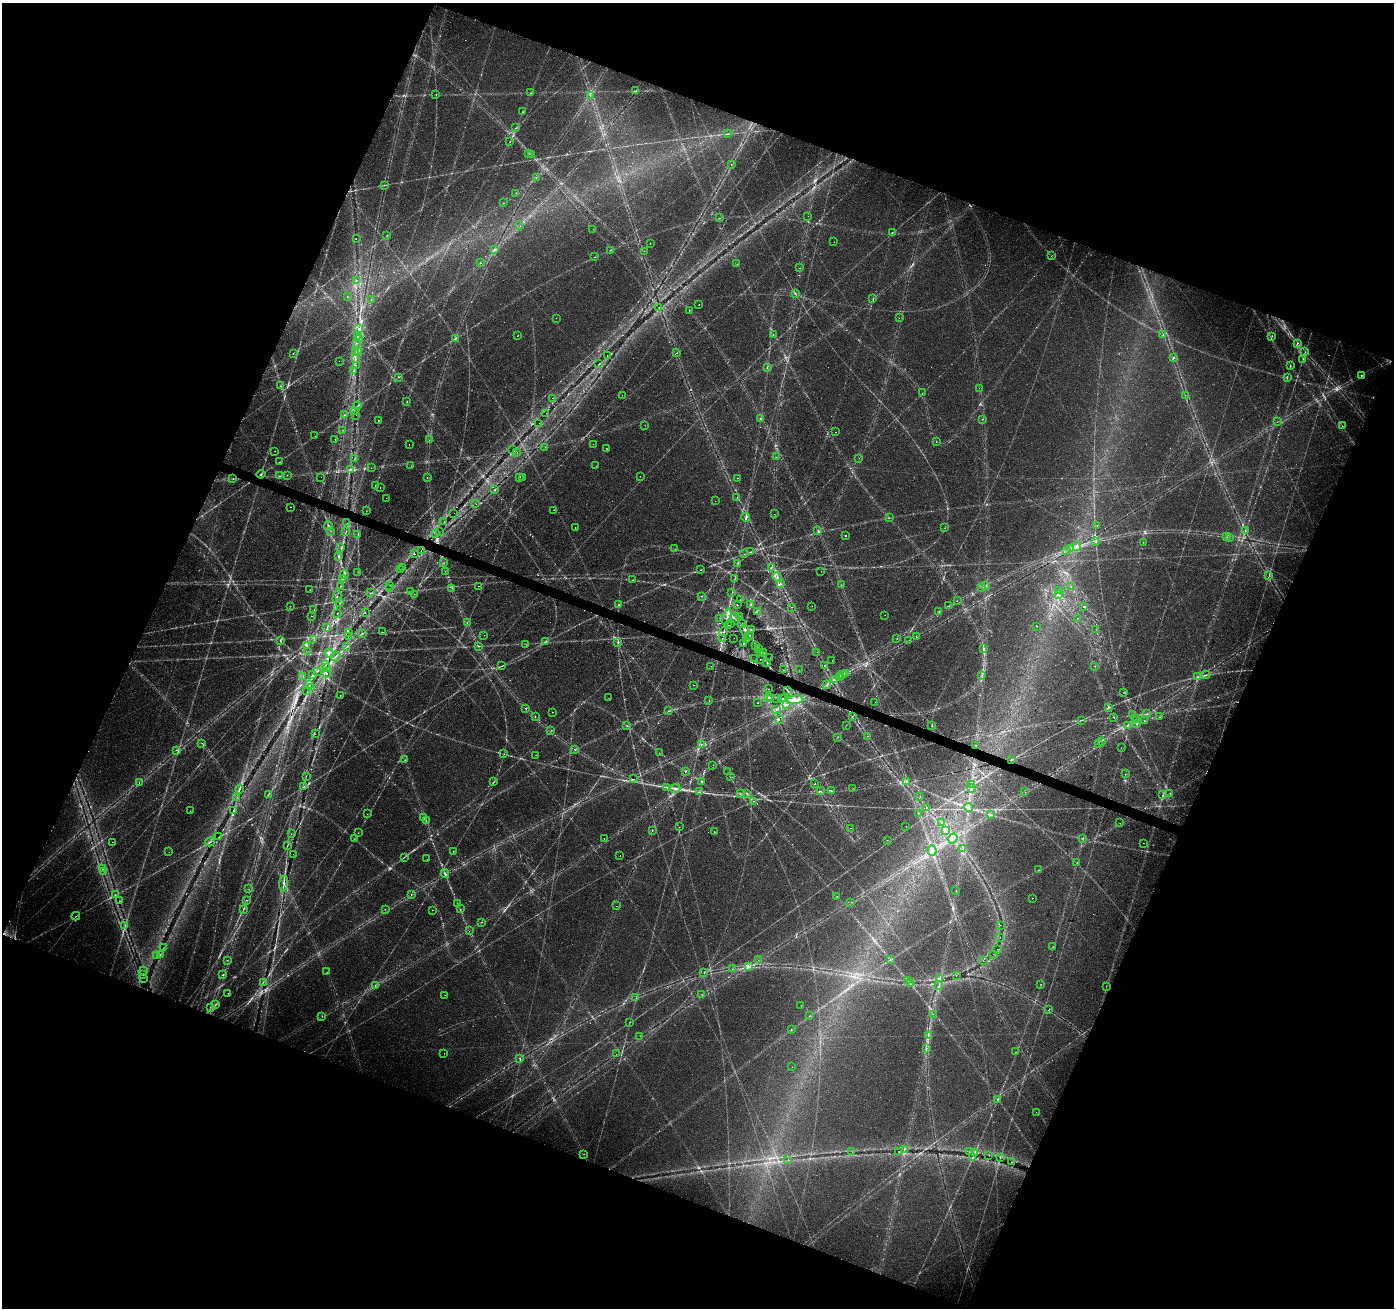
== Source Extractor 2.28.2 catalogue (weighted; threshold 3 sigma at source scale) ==
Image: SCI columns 1-5566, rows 208-5428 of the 5572 x 5702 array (HDU 1 of 3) = the unmasked area's bounding box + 8 px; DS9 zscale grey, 4 x 4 block average (1 PNG px = mean of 4 x 4 image px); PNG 1396 x 1310 px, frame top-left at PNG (2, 3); each listed source drawn as its Kron ellipse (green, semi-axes under 4 px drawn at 4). Shown black and unused: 42% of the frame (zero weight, under 2 of 3 exposures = <1% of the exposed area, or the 3 px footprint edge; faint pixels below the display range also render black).
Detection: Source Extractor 2.28.2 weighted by HDU 2 'WHT'. Background 0.0334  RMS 0.0037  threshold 0.0165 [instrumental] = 3 sigma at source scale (4.5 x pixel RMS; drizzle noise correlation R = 1.50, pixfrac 1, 0.0396/0.0396 arcsec/px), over >= 5 px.
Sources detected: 585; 45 too faint to see at this stretch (4 x 4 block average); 17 cosmic-ray / hot-pixel residue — neither listed nor drawn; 10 coinciding with a brighter row at this scale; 16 inside a brighter listed object's ellipse — not listed separately; the other 497 listed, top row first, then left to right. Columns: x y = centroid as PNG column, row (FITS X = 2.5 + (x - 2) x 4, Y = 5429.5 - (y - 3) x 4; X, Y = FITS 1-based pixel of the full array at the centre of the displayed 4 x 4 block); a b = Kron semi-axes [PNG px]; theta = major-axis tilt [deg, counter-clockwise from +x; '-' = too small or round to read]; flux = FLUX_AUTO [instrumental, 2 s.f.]
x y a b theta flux
635 91 3 2 - 2.1
530 93 2 2 - 1.1
436 95 2 2 - 0.9
590 95 2 2 - 1.1
523 112 2 2 - 0.9
516 128 2 2 - 0.73
727 134 3 2 - 1.2
510 142 2 2 - 0.82
528 154 2 2 - 1.1
531 154 2 2 - 1.9
731 164 2 2 - 0.82
536 177 2 2 - 0.82
384 185 2 2 - 0.83
516 193 2 2 - 0.89
503 203 2 2 - 0.59
808 216 2 2 - 0.38
719 218 2 2 - 0.93
520 226 2 2 - 0.48
593 229 2 2 - 0.98
892 233 2 2 - 1.2
387 235 2 2 - 1
356 239 2 2 - 8.3
834 242 2 2 - 0.34
650 243 2 2 - 1
494 249 2 2 - 0.73
610 250 2 2 - 0.76
644 251 2 2 - 0.7
1051 256 2 2 - 0.55
595 257 2 2 - 0.94
481 263 2 2 - 0.87
737 264 2 2 - 0.49
800 268 2 2 - 0.44
356 280 2 2 - 1.1
795 294 2 2 - 1.4
347 297 2 2 - 0.36
371 299 2 2 - 0.72
873 299 2 2 - 0.87
699 305 2 2 - 1.3
659 308 2 2 - 0.79
689 310 2 2 - 0.74
556 318 2 2 - 0.76
899 318 2 2 - 0.72
358 329 2 2 - 2
518 335 2 2 - 0.75
773 335 2 2 - 1.1
1163 335 2 2 - 1
1272 336 3 2 - 1.1
358 337 2 2 - 5.8
455 338 3 2 - 1.8
359 339 3 2 - 1.2
356 343 2 2 - 1.4
1297 343 2 2 - 2
358 351 3 2 - 1.6
1305 352 2 2 - 0.66
293 353 2 2 - 1
356 353 4 2 - 2.1
677 353 2 2 - 0.78
607 355 2 2 - 0.51
1173 358 2 2 - 5.7
356 359 2 2 - 0.83
1303 359 2 2 - 0.9
339 361 2 2 - 0.29
599 364 2 2 - 0.55
356 365 2 2 - 0.69
1290 366 2 2 - 1.5
767 367 2 2 - 1.6
353 371 2 2 - 1.1
1361 375 2 2 - 1.9
399 377 2 2 - 1
1287 378 2 2 - 0.83
281 386 2 2 - 1.5
979 388 2 2 - 0.49
922 393 2 2 - 0.45
622 395 2 2 - 0.46
1185 395 2 2 - 0.62
552 398 2 2 - 0.73
407 401 2 2 - 0.9
357 406 4 2 - 1.9
355 410 2 2 - 0.6
546 413 2 2 - 4.6
345 415 2 2 - 0.77
356 415 2 2 - 1.2
760 418 3 2 - 1.5
982 419 2 2 - 1.1
378 421 2 2 - 3.2
1277 422 2 2 - 0.52
539 423 2 2 - 0.43
645 425 2 2 - 1.1
1342 426 2 2 - 0.91
343 430 2 2 - 1.7
835 432 2 2 - 1.7
315 436 2 2 - 0.34
335 440 2 2 - 0.54
429 440 2 2 - 0.53
936 442 2 2 - 0.47
593 444 2 2 - 0.34
409 445 2 2 - 0.78
545 447 2 2 - 0.68
606 448 2 2 - 0.52
513 450 2 2 - 0.55
275 451 2 2 - 1.1
517 452 2 2 - 0.4
776 457 2 2 - 0.75
354 458 2 2 - 0.67
859 458 2 2 - 0.41
280 462 2 2 - 1.9
411 466 2 2 - 0.71
596 466 2 2 - 0.41
371 468 2 2 - 0.43
350 469 2 2 - 1.1
261 474 4 2 - 2.3
287 475 2 2 - 0.36
279 476 2 2 - 1
640 476 2 2 - 0.61
321 477 2 2 - 0.8
427 477 2 2 - 0.98
520 477 3 2 - 1.1
522 477 2 2 - 1.4
737 478 2 2 - 1.3
233 479 2 2 - 1.3
375 486 2 2 - 0.74
380 488 2 2 - 1.4
495 489 2 2 - 0.9
737 497 2 2 - 1.5
386 498 2 2 - 0.36
715 501 2 2 - 0.3
476 504 2 2 - 0.52
291 507 2 2 - 1.8
554 510 2 2 - 1.1
366 511 2 2 - 0.54
454 513 2 2 - 0.53
774 514 2 2 - 0.65
746 518 4 2 - 3.3
889 518 2 2 - 0.57
444 522 2 2 - 0.76
347 523 2 2 - 1.3
328 526 4 2 - 4.6
1097 526 2 2 - 1.1
575 528 2 2 - 0.8
945 528 2 2 - 0.52
818 530 2 2 - 2
330 531 2 2 - 0.62
439 531 2 2 - 0.41
1245 531 3 2 - 1.1
346 532 2 2 - 1.1
435 534 2 2 - 2.8
358 535 4 2 - 1.5
845 536 2 2 - 22
1227 537 2 2 - 0.91
1230 537 2 2 - 0.72
1096 542 2 2 - 0.86
1143 542 2 2 - 0.52
1077 547 4 2 - 3.1
341 548 2 2 - 1.2
675 549 2 2 - 0.55
1071 549 3 2 - 3.6
421 551 2 2 - 0.72
1067 551 2 2 - 0.92
750 552 3 2 - 1.5
414 554 2 2 - 1.5
744 554 2 2 - 0.55
338 557 3 2 - 1.8
443 563 2 2 - 0.83
738 564 3 2 - 1.2
403 567 2 2 - 0.43
771 568 4 2 - 1.5
400 569 2 2 - 0.49
700 570 2 2 - 0.82
445 571 2 2 - 0.36
821 571 2 2 - 0.57
358 572 2 2 - 0.54
344 574 4 2 - 3
1269 575 4 2 - 1.4
777 577 5 2 - 3.9
343 578 3 2 - 1.9
735 578 2 2 - 0.74
633 580 2 2 - 0.92
780 584 2 2 - 1.4
841 585 2 2 - 0.47
986 585 2 2 - 2
390 586 2 2 - 1.4
479 586 2 2 - 0.78
340 587 2 2 - 0.6
982 587 2 2 - 1.2
1071 587 2 2 - 0.58
389 588 2 2 - 1.1
452 588 2 2 - 1.3
310 590 2 2 - 1.5
411 591 3 2 - 0.98
1060 591 2 2 - 9.3
732 592 2 2 - 0.7
370 593 2 2 - 0.78
414 594 2 2 - 0.42
1058 595 2 2 - 1.8
701 596 3 2 - 1.1
337 597 6 2 77 3.8
740 600 2 2 - 0.61
957 601 2 2 - 0.57
339 602 2 2 - 0.65
751 604 2 2 - 0.77
619 605 2 2 - 1.1
737 605 3 2 - 1.1
290 606 2 2 - 0.8
812 606 2 2 - 1.4
949 606 2 2 - 0.81
792 607 2 2 - 1.5
1084 607 2 2 - 1.3
314 610 2 2 - 0.74
757 611 2 2 - 0.55
939 612 2 2 - 2.7
337 613 2 2 - 0.89
365 613 2 2 - 0.96
885 615 2 2 - 0.63
312 616 2 2 - 0.5
739 616 2 2 - 0.68
727 617 8 2 73 5.8
719 618 2 2 - 1.3
735 619 6 2 -53 3.9
1077 619 2 2 - 0.61
467 623 2 2 - 0.79
731 623 2 2 - 5.7
742 623 2 2 - 0.39
728 625 2 2 - 1.2
1036 626 2 2 - 0.46
327 628 2 2 - 1.4
751 629 2 2 - 0.77
1096 629 2 2 - 0.7
745 630 6 2 -77 5.1
382 632 2 2 - 4.1
724 632 4 2 - 2.3
348 633 2 2 - 0.76
362 634 3 2 - 1.1
484 635 2 2 - 0.43
749 635 2 2 - 2.1
348 637 2 2 - 0.44
916 637 2 2 - 1.4
722 638 2 2 - 0.73
734 638 2 2 - 0.92
897 638 2 2 - 0.52
314 640 2 2 - 0.87
747 640 2 2 - 0.85
909 640 2 2 - 0.41
281 641 3 2 - 1.7
546 641 2 2 - 0.97
618 642 3 2 - 1.7
743 644 2 2 - 1.4
307 645 3 2 - 2.4
526 645 2 2 - 0.61
755 645 2 2 - 1.2
478 646 2 2 - 1
347 647 2 2 - 0.81
758 648 2 2 - 0.96
983 648 2 2 - 1.7
308 651 2 2 - 0.31
764 652 2 2 - 0.73
817 652 2 2 - 1.7
329 653 4 3 - 4.5
761 653 2 2 - 1.9
335 656 5 2 - 2.7
770 658 2 2 - 0.65
755 659 2 2 - 0.4
760 659 2 2 - 2.3
832 660 2 2 - 0.37
767 662 2 2 - 3.7
325 665 2 2 - 0.68
501 666 3 2 - 1.2
711 666 2 2 - 0.7
824 666 2 2 - 1.9
1095 666 2 2 - 0.68
326 667 3 2 - 1.1
783 670 2 2 - 0.85
799 670 2 2 - 0.42
317 672 3 2 - 1.2
846 673 2 2 - 0.77
326 674 2 2 - 3.4
312 675 2 2 - 1.7
843 675 2 2 - 1.2
1205 675 4 2 - 2.4
841 676 2 2 - 1.8
982 676 2 2 - 1.8
303 677 2 2 - 0.85
839 677 2 2 - 1.2
1198 677 2 2 - 1.7
835 680 3 2 - 4.7
309 684 3 2 - 3.1
694 685 2 2 - 0.59
827 685 3 2 - 1.7
312 688 2 2 - 0.65
768 689 2 2 - 0.41
787 690 2 2 - 0.97
307 692 2 2 - 1.1
1124 692 2 2 - 0.8
340 695 2 2 - 1.2
769 697 3 2 - 2
609 698 2 2 - 0.32
777 698 2 2 - 1.1
781 698 2 2 - 1.4
784 698 2 2 - 1
771 699 2 2 - 0.41
795 700 8 4 5 20
709 701 2 2 - 0.59
875 702 2 2 - 0.68
758 703 2 2 - 1.3
786 705 2 2 - 1.8
1109 707 3 2 - 2
526 708 2 2 - 2
776 709 2 2 - 0.96
668 711 2 2 - 0.67
553 712 2 2 - 0.88
1146 714 3 2 - 1.2
1133 715 2 2 - 0.96
852 716 2 2 - 0.68
535 717 2 2 - 0.59
1114 717 2 2 - 0.87
1159 717 2 2 - 0.68
779 719 2 2 - 0.68
1136 719 2 2 - 1.2
1081 720 3 2 - 1.3
1144 721 2 2 - 0.92
1137 723 2 2 - 1.2
846 725 2 2 - 0.57
1127 725 2 2 - 0.84
627 726 3 2 - 1.1
932 726 2 2 - 0.77
551 730 2 2 - 0.86
315 734 2 2 - 0.47
867 736 2 2 - 0.64
838 737 2 2 - 1
1102 742 3 2 - 9.4
202 743 2 2 - 0.65
1098 743 2 2 - 0.51
701 744 2 2 - 1.5
975 745 2 2 - 0.74
1121 748 2 2 - 0.49
575 749 2 2 - 1.4
177 750 2 2 - 1
659 753 2 2 - 0.42
504 754 2 2 - 0.73
536 755 2 2 - 0.61
1011 759 3 2 - 1.9
405 760 2 2 - 0.69
713 765 2 2 - 0.4
685 771 2 2 - 1.2
728 772 2 2 - 0.56
1125 774 2 2 - 0.79
306 776 2 2 - 0.55
730 777 2 2 - 0.66
633 779 2 2 - 1.5
701 781 3 2 - 1.9
494 782 3 2 - 1.1
906 782 2 2 - 1.5
139 783 2 2 - 0.6
814 784 2 2 - 1.9
972 785 2 2 - 1
304 787 3 2 - 1.1
667 787 2 2 - 0.88
675 788 5 2 - 4.2
853 788 2 2 - 0.31
971 788 2 2 - 1.2
240 789 4 2 - 2.3
820 791 2 2 - 1.1
831 791 2 2 - 1.7
699 792 3 2 - 1.8
1025 792 2 2 - 0.97
1170 793 2 2 - 0.62
740 794 2 2 - 1
747 794 3 2 - 2.5
268 795 3 2 - 1
1163 795 3 2 - 1.2
920 796 2 2 - 0.66
237 797 2 2 - 1.2
753 801 2 2 - 0.87
968 807 5 2 - 4.1
927 808 2 2 - 1.3
190 811 2 2 - 0.57
234 811 2 2 - 1.2
918 813 2 2 - 0.64
367 814 2 2 - 0.77
990 815 4 2 - 2.3
424 818 2 2 - 1
426 821 2 2 - 0.77
942 823 2 2 - 0.59
1120 823 2 2 - 0.94
679 827 2 2 - 0.48
906 827 2 2 - 0.59
851 828 2 2 - 0.89
652 830 2 2 - 1.6
946 831 2 2 - 1
714 832 2 2 - 2.6
358 833 2 2 - 0.49
291 834 2 2 - 0.67
219 837 2 2 - 0.86
953 838 5 2 - 5.2
1083 838 2 2 - 1.1
354 839 2 2 - 0.64
604 839 2 2 - 1
887 840 2 2 - 0.33
112 842 2 2 - 0.63
210 842 5 2 - 2.7
1143 843 2 2 - 1.4
287 846 2 2 - 0.91
963 849 3 2 - 3
453 851 2 2 - 0.88
932 851 5 3 - 7.3
169 852 2 2 - 0.37
293 854 2 2 - 0.33
620 856 2 2 - 1.7
404 857 2 2 - 1.2
427 859 2 2 - 1.1
1077 863 2 2 - 0.85
102 869 2 2 - 0.74
1039 870 2 2 - 0.75
103 871 2 2 - 0.79
445 874 4 2 - 3.8
284 884 8 2 85 6.2
249 889 2 2 - 0.44
956 891 2 2 - 1.4
411 894 2 2 - 3.2
115 895 2 2 - 1.1
837 897 2 2 - 1.1
1032 898 2 2 - 9.1
246 900 2 2 - 0.89
119 901 2 2 - 0.59
851 902 2 2 - 0.65
457 903 2 2 - 0.72
616 906 2 2 - 0.81
243 909 3 2 - 1.4
385 909 2 2 - 0.58
460 909 2 2 - 0.63
432 910 2 2 - 1.2
76 916 4 2 - 1
481 922 2 2 - 0.82
125 925 3 2 - 1.2
1000 925 2 2 - 0.39
469 931 2 2 - 0.28
1000 938 2 2 - 0.35
1053 946 2 2 - 0.61
163 948 2 2 - 0.67
997 949 2 2 - 0.73
160 954 2 2 - 0.64
993 954 2 2 - 0.38
157 955 2 2 - 1.8
227 960 2 2 - 1.9
758 960 2 2 - 0.91
890 960 2 2 - 0.78
983 961 2 2 - 1.2
748 966 2 2 - 4.4
732 969 2 2 - 0.6
143 971 2 2 - 0.59
327 972 2 2 - 0.35
704 973 2 2 - 0.45
143 975 2 2 - 0.54
223 975 2 2 - 1.1
956 975 2 2 - 1
144 978 2 2 - 0.4
940 979 2 2 - 2.1
908 981 2 2 - 1.5
263 982 2 2 - 1.1
911 984 2 2 - 1.4
1041 984 2 2 - 0.59
939 985 2 2 - 0.95
375 986 2 2 - 1
1106 986 2 2 - 0.49
228 994 2 2 - 1.2
445 995 2 2 - 1.1
702 995 2 2 - 0.67
636 998 3 2 - 0.68
215 1005 3 2 - 1.4
801 1005 2 2 - 0.81
210 1007 2 2 - 0.52
1049 1009 2 2 - 1.4
933 1014 2 2 - 0.48
322 1016 2 2 - 0.59
810 1016 2 2 - 0.85
630 1022 2 2 - 0.71
791 1030 2 2 - 0.81
640 1036 2 2 - 0.43
928 1036 3 2 - 2.1
926 1048 2 2 - 0.98
1015 1052 2 2 - 0.54
444 1053 2 2 - 0.67
616 1054 2 2 - 0.25
520 1058 2 2 - 1.5
792 1067 2 2 - 0.24
998 1099 3 2 - 2.2
1036 1112 2 2 - 0.54
904 1150 2 2 - 0.6
899 1151 2 2 - 0.81
852 1152 2 2 - 0.41
969 1152 2 2 - 0.63
975 1153 3 2 - 1.5
584 1154 2 2 - 0.67
989 1155 2 2 - 0.56
973 1157 2 2 - 1.1
1000 1158 2 2 - 0.85
788 1159 2 2 - 0.4
1012 1162 2 2 - 0.57
Overlapping masked pixels (flux is a lower limit): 1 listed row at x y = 326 667
Diffuse or blended objects may show on this block-average render without a row.